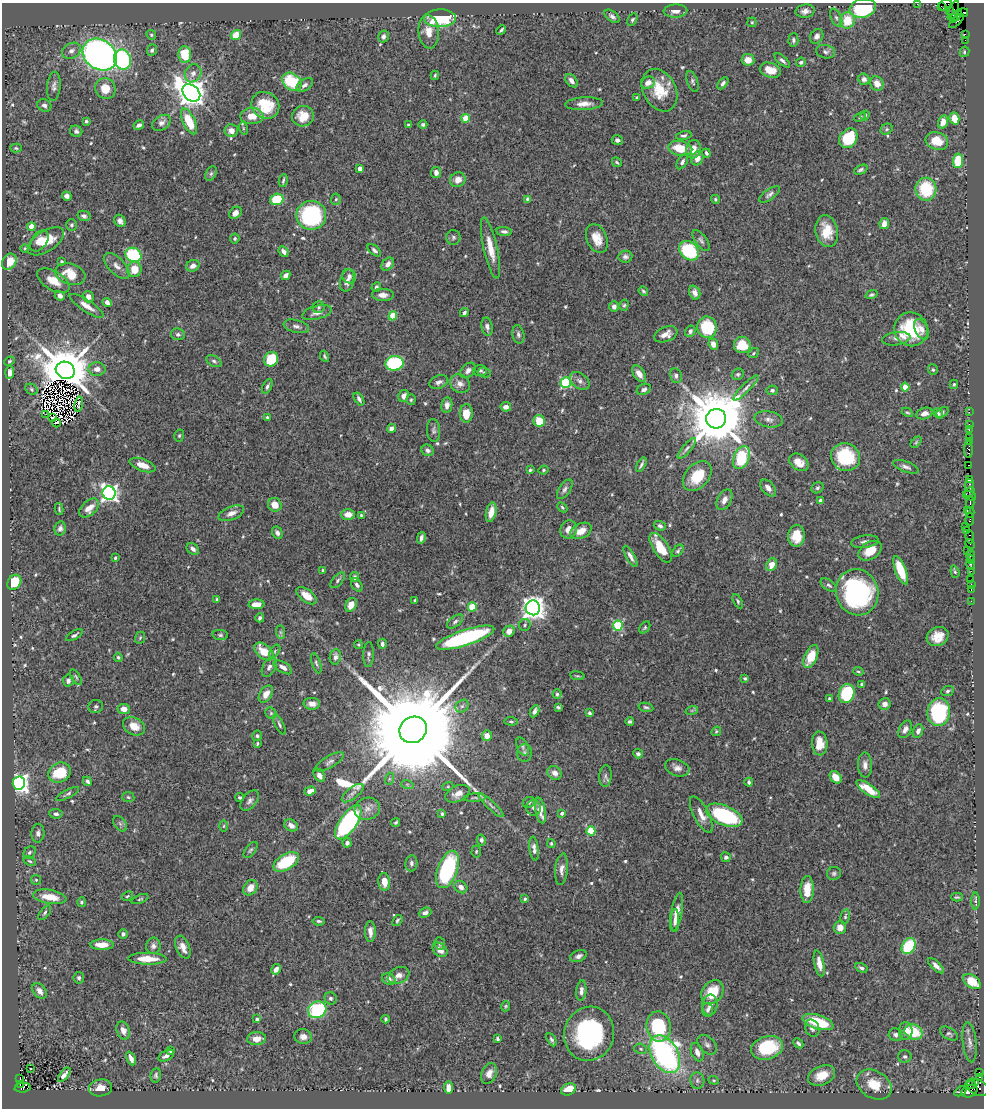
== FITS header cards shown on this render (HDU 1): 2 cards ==
NAXIS1  =                  982
NAXIS2  =                 1106

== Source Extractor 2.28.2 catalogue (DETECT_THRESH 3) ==
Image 982 x 1106 px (HDU 1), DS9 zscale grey, 1 PNG px = 1 image px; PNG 986 x 1110 px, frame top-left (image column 1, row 1106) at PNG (2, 3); each listed source drawn as its Kron ellipse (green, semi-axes under 4 px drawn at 4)
Background 0.899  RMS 0.019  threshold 0.0557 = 3 sigma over >= 5 px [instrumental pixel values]
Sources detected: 600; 3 with non-positive FLUX_AUTO (blend fragments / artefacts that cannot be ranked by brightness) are neither listed nor drawn; of the other 597, the 500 brightest by FLUX_AUTO listed and drawn (97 fainter detections omitted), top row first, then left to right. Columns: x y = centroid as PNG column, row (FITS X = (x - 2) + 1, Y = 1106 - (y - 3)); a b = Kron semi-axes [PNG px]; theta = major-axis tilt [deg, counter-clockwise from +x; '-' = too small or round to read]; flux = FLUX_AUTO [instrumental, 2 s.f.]
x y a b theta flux
917 4 2 2 - 17
945 5 6 5 - 65
941 6 3 3 - 9.5
863 8 13 9 12 110
949 10 2 2 - 46
953 10 10 3 67 140
675 11 12 6 3 8.5
805 11 9 6 8 7.5
963 13 5 3 - 250
957 15 7 3 50 1100
612 16 9 5 -39 4.1
440 18 16 9 0 89
836 18 9 5 -65 3.8
953 18 4 2 - 670
632 20 7 4 62 2.5
847 20 8 7 - 31
956 21 9 3 43 290
752 22 4 4 - 1.6
501 30 5 3 - 2.3
429 32 17 10 -83 15
965 34 4 2 - 69
151 35 5 4 - 1.8
236 35 5 4 - 21
383 36 6 5 - 4.1
817 36 8 6 57 5.2
793 40 7 5 88 2.9
965 40 2 2 - 6.2
152 50 6 5 - 2.8
71 51 10 7 30 5.8
825 52 10 6 -12 3.8
964 52 5 4 - 2
100 55 18 14 -37 920
185 55 8 6 -87 38
123 60 10 8 -71 130
748 60 6 6 - 12
782 60 9 4 -42 3.6
801 62 5 4 - 2.3
770 70 11 7 -16 15
193 73 9 8 - 6.7
435 75 4 3 - 1.7
864 79 6 5 - 4.9
571 81 8 5 -51 6
692 81 11 5 -70 3.2
292 82 11 8 -42 55
648 83 7 5 23 8.7
723 83 7 4 50 4
877 84 7 6 - 11
305 85 9 5 33 4.2
54 86 14 7 85 5.6
105 89 10 10 - 20
660 90 22 16 -62 36
191 93 10 7 -43 1900
637 97 3 3 - 1.6
584 104 19 6 4 11
44 105 7 6 - 4.3
265 105 14 13 - 45
865 115 5 4 - 1.9
252 116 11 8 3 17
303 116 11 10 - 20
860 117 6 4 22 1.9
466 118 4 4 - 37
954 118 6 5 - 17
86 121 4 3 - 2
189 121 14 6 -65 39
943 122 7 5 73 10
161 123 10 7 33 5.7
139 125 5 4 - 4.5
408 125 4 3 - 1.6
423 125 4 4 - 2.9
243 128 6 4 -73 1.7
887 129 6 5 - 2.2
76 131 6 5 - 3.7
231 131 7 6 - 8.5
684 136 8 4 13 2.6
848 138 10 8 53 56
617 140 5 5 - 4.3
937 141 11 8 -18 23
16 148 6 4 -3 1.9
680 148 12 7 -11 27
693 149 9 7 78 13
706 153 4 3 - 2.9
697 158 7 5 65 8.4
958 161 7 5 85 53
617 162 5 3 - 1.8
682 162 8 4 59 4
360 169 4 4 - 10
861 170 7 4 23 2.9
436 172 5 5 - 5.7
211 174 8 5 62 2.8
283 180 6 3 77 2.2
458 180 8 7 - 10
926 189 11 10 - 57
769 194 12 5 36 4.3
67 196 5 4 - 4.8
277 199 7 5 20 51
336 199 5 5 - 2
528 199 4 4 - 8.3
715 199 4 4 - 1.9
235 213 7 5 40 7.2
311 215 15 14 - 140
84 216 6 5 - 3.4
120 221 6 5 - 5.4
884 224 5 5 - 8.6
71 225 6 5 - 2.8
31 227 4 4 - 14
827 231 16 11 -80 25
504 232 8 4 -8 3.5
453 237 7 7 - 3
235 239 5 5 - 2.3
597 239 15 10 -68 16
701 240 12 5 -54 3.8
39 241 12 7 54 13
46 241 20 10 33 28
25 248 4 4 - 1.7
490 248 31 7 -77 22
374 250 8 4 -40 3.4
283 251 6 4 -49 5.9
689 251 11 8 -41 79
133 255 8 7 - 86
625 257 7 6 - 3.6
9 262 9 6 57 25
62 262 4 3 - 2.3
388 264 7 5 51 8.2
117 266 16 8 -45 8.7
193 266 7 5 27 7.3
134 269 8 7 - 20
70 274 15 10 -18 30
286 275 5 4 - 6.2
349 276 7 6 - 4.6
53 281 18 9 -31 20
347 281 11 7 74 7.3
376 287 5 4 - 3.4
643 291 5 4 - 1.9
695 293 7 5 -69 6.5
383 295 11 6 -2 8.4
871 295 6 4 20 2.3
60 296 5 4 - 6.9
88 297 6 5 - 6.9
107 302 5 4 - 5.9
624 305 6 4 72 2
86 306 20 5 -33 12
319 307 6 5 - 2.4
614 307 5 5 - 5.6
317 312 15 6 15 8.4
464 313 4 3 - 3.6
393 316 4 4 - 37
296 326 13 6 -14 5.1
487 327 9 5 -80 5.2
707 327 11 9 -79 63
911 329 17 16 - 69
921 329 11 6 -64 7
690 331 6 5 - 4.4
178 334 7 6 - 3.6
518 334 9 6 -78 3.5
666 334 12 7 21 9.9
896 339 14 6 8 5.4
713 344 5 4 - 9.7
742 345 8 8 - 33
754 353 6 4 39 1.6
324 356 6 3 -62 2
271 359 7 7 - 50
9 361 5 3 - 1.7
214 361 8 5 -30 3.1
394 363 9 7 10 130
97 369 8 6 -1 9.4
65 370 10 8 -26 8200
468 370 9 6 46 5
480 370 7 5 0 2.3
933 370 5 5 - 1.9
484 372 6 5 - 2
10 373 6 4 86 5.3
639 374 9 5 -57 12
738 374 6 5 - 2.2
676 376 7 6 - 4
580 381 11 7 -37 5.7
439 382 9 6 24 5.2
566 383 5 5 - 140
460 384 10 9 - 7.9
954 384 4 3 - 1.6
267 386 8 4 65 3.4
905 387 4 4 - 20
746 388 17 4 45 5.4
31 389 6 5 - 2.4
644 389 7 5 25 3.6
772 390 5 5 - 3.2
404 396 6 5 - 6.6
359 399 7 3 -57 3.8
411 400 5 4 - 1.9
79 404 7 2 80 3.1
447 405 8 5 81 5.3
506 407 5 4 - 6.4
907 412 6 3 -27 1.9
942 412 7 4 32 2.3
969 412 2 2 - 32
466 413 9 6 89 21
938 413 5 4 - 2
46 414 2 2 - 2.2
924 414 8 5 18 8
52 417 2 2 - 1.9
267 418 3 3 - 2.2
716 419 10 10 - 12000
769 419 14 8 -10 7.4
539 421 6 5 - 24
56 423 4 2 - 2.9
969 424 2 2 - 49
391 428 4 4 - 7.3
434 430 11 6 -86 3.8
969 430 3 2 - 44
179 436 6 5 - 1.8
969 437 2 2 - 55
969 441 2 2 - 44
916 442 6 4 46 1.7
687 448 13 4 48 4.5
968 449 8 4 -88 260
427 450 6 5 - 4
846 457 15 13 -31 75
741 458 12 7 66 70
799 462 10 7 -36 13
143 465 13 6 -19 12
641 465 8 2 63 2.9
969 465 3 2 - 80
906 467 13 5 -20 5.1
530 470 4 3 - 2
544 470 5 3 - 1.7
697 476 17 11 48 41
969 480 4 3 - 180
969 486 7 4 77 180
768 488 10 6 -49 6.5
817 488 6 5 - 2.7
565 489 11 5 55 4.1
970 492 6 3 25 99
109 493 7 6 - 530
969 496 7 3 -16 260
724 500 11 7 62 8.7
820 501 3 3 - 4.5
970 503 6 2 90 300
275 505 7 6 - 13
562 507 6 3 -43 1.8
89 508 12 7 42 13
59 509 6 3 -77 1.6
967 511 3 2 - 160
491 512 10 5 78 14
970 512 5 2 - 90
231 513 13 6 21 8.1
348 514 7 5 0 11
361 515 3 3 - 1.6
970 519 7 3 82 240
660 526 6 4 -19 4
966 526 2 2 - 46
60 528 7 5 77 4.4
569 529 9 8 - 11
967 530 2 2 - 69
581 531 11 7 26 13
277 533 6 5 - 4.6
796 536 11 8 87 21
970 537 7 3 -82 160
421 538 6 3 76 3.8
865 542 14 6 8 5.5
970 544 5 2 - 66
661 548 17 7 -57 30
193 549 7 5 -38 4.9
968 550 3 2 - 92
678 551 7 4 54 2.4
870 551 13 8 33 20
971 555 6 4 -89 180
630 556 12 4 -61 5.6
115 558 3 3 - 1.7
971 560 4 3 - 100
771 565 7 5 67 15
971 565 5 3 - 150
323 570 3 3 - 2.3
901 570 15 5 -69 42
971 571 2 2 - 18
955 572 6 4 -73 2.1
354 577 5 4 - 3.6
338 580 9 5 50 3
971 580 3 3 - 140
14 582 8 6 54 36
971 584 2 2 - 15
357 585 7 5 -56 3.7
829 585 9 5 -36 3.2
971 590 3 2 - 65
857 592 23 21 -72 200
307 596 12 6 -36 15
217 599 4 3 - 2.3
415 600 3 3 - 1.7
738 601 8 4 -61 2.1
971 601 2 2 - 16
256 604 8 5 4 13
351 605 7 5 58 14
472 607 4 4 - 41
533 608 7 7 - 1000
260 618 4 4 - 2.9
455 621 9 5 38 3.6
525 625 6 5 - 2.4
618 625 5 4 - 80
645 627 7 4 51 2
509 631 6 5 - 9.9
280 632 7 4 -89 2.5
74 635 9 4 30 3
220 635 8 5 -7 2.5
938 637 11 9 26 16
140 638 6 5 - 2
465 638 30 7 18 180
382 644 5 4 - 4
358 645 4 4 - 1.6
264 651 11 7 -40 25
275 651 7 4 55 2.1
369 654 12 5 88 3.6
811 656 12 6 67 21
118 657 4 4 - 2.1
335 657 7 5 79 6.2
316 663 10 4 -72 3.2
269 667 10 6 62 5.1
283 667 10 5 -31 5.4
858 671 5 3 - 1.8
577 676 7 3 -8 1.7
76 677 9 4 -57 2
745 678 3 3 - 2.1
68 680 6 5 - 4.7
862 684 4 3 - 1.8
948 691 6 5 - 2.6
266 694 9 6 58 11
557 694 5 4 - 2.3
847 694 10 7 70 90
829 699 3 3 - 1.9
312 704 8 6 -3 8.5
885 704 6 5 - 7.8
96 706 7 6 - 2.8
462 706 7 5 42 3
558 707 4 3 - 1.9
646 707 7 4 -12 2.4
124 709 6 5 - 9.7
692 710 6 4 19 1.7
534 711 6 4 62 5
939 712 14 11 84 140
271 713 6 5 - 2
590 713 4 3 - 2.6
511 721 6 4 -5 1.9
630 721 4 3 - 2.8
279 725 11 4 -64 3
134 726 11 8 -28 15
905 729 9 6 61 6
413 730 14 13 - 65000
716 731 5 4 - 1.7
918 731 7 5 67 5
257 736 5 4 - 2.4
487 736 5 5 - 11
820 743 12 7 -86 16
257 744 4 3 - 1.7
522 747 9 5 -67 3.3
525 753 9 7 -89 3.9
638 754 5 4 - 3.2
329 762 16 6 30 4.7
865 765 12 7 -88 7.7
677 768 12 8 -19 7.5
60 773 12 9 26 48
555 773 7 6 - 7.2
319 775 7 5 -58 7.1
605 776 10 6 86 4
836 777 7 5 -51 14
389 779 6 4 72 1.9
87 781 5 4 - 3.5
749 782 4 3 - 2.7
19 783 6 6 - 690
407 784 6 4 -19 1.7
448 786 5 3 - 1.6
868 789 14 5 -34 24
310 791 6 4 18 10
353 793 13 5 38 5.2
68 794 12 4 28 3.1
458 794 13 8 23 9.2
128 797 6 5 - 2.1
240 797 4 3 - 1.9
475 798 11 3 3 2.4
250 801 12 7 50 4.9
529 802 6 5 - 2.1
491 805 16 4 -44 4.6
534 808 8 7 - 4.5
367 809 13 11 19 11
540 810 13 5 -79 11
562 813 4 3 - 3.8
56 814 6 5 - 3.9
442 814 3 3 - 3.2
701 814 20 7 -63 12
724 815 19 9 -23 130
348 822 20 8 56 230
396 822 5 4 - 1.9
120 824 9 5 -53 3.4
291 825 7 5 -32 7.7
224 826 6 4 89 1.6
591 831 4 4 - 49
38 833 9 6 86 4.8
481 840 5 4 - 3.2
347 843 5 4 - 3.4
551 843 4 3 - 1.8
534 849 12 4 -82 5.3
251 850 9 5 53 2.6
476 851 6 4 87 2
29 852 7 5 46 2.7
726 857 5 5 - 3.4
30 861 6 4 -26 2
286 862 14 7 31 63
411 863 8 6 82 3.6
447 869 19 10 70 130
561 869 16 6 84 7.7
834 873 7 6 - 2.9
36 880 5 4 - 1.6
384 882 9 6 -85 16
461 887 7 5 -38 6.7
250 888 8 6 55 14
807 889 13 6 89 20
127 896 6 4 27 1.7
50 897 17 7 -10 25
957 897 6 3 1 1.9
140 899 9 4 21 2
525 899 3 3 - 2.2
976 901 8 4 90 2.3
81 902 5 4 - 2.2
677 912 19 5 79 13
45 913 8 4 50 2.7
425 913 6 5 - 4.9
845 916 7 4 79 2.1
397 920 6 4 52 2.1
675 920 11 3 89 4.3
319 921 6 3 -6 2.4
840 928 6 6 - 9.6
370 932 10 5 -90 7
123 934 4 4 - 3.7
440 943 6 5 - 2.7
102 945 11 5 0 18
153 946 8 7 - 4.6
909 946 8 6 59 86
183 947 12 7 -67 10
440 950 8 6 -44 8.7
578 956 8 5 22 4.5
147 959 19 6 -1 22
819 963 13 5 -78 11
936 966 10 4 -43 6.1
861 968 6 4 -29 3.3
276 969 5 4 - 8.4
398 975 11 8 27 8.6
79 978 6 5 - 2.9
389 979 7 5 -29 5.8
972 982 10 6 -36 29
40 991 8 6 -50 8.9
581 991 10 5 85 7.4
712 992 13 10 54 36
331 998 6 6 - 3.7
710 1005 10 7 83 8
505 1006 5 4 - 1.6
317 1010 9 8 - 98
708 1010 7 5 -84 3.3
257 1019 4 3 - 2.4
386 1019 4 3 - 2.2
818 1022 16 7 -17 58
659 1026 15 12 -81 69
812 1028 9 7 -63 4.7
123 1031 9 6 -67 8.4
906 1031 9 7 -89 8.9
913 1032 9 7 -24 48
589 1034 27 25 72 170
949 1034 10 5 -30 3.1
896 1035 7 6 - 4.1
303 1037 9 7 -6 7.4
257 1039 9 6 4 12
497 1039 4 3 - 2.3
552 1040 7 4 -62 3
970 1042 20 7 -84 7.8
798 1043 6 3 -45 2.9
707 1045 11 7 -45 4.7
767 1048 16 11 17 80
641 1049 6 5 - 2.4
171 1051 4 3 - 2
697 1052 9 6 -68 8.2
665 1054 20 13 -60 330
166 1056 8 5 28 6
905 1057 7 6 - 3.1
131 1058 7 4 -67 8.7
31 1068 3 3 - 2.7
489 1073 11 7 66 9.7
979 1073 4 2 - 160
64 1075 8 4 51 5.8
156 1075 7 5 82 2.7
822 1075 14 9 24 22
980 1077 3 3 - 38
20 1079 3 2 - 34
697 1080 8 7 - 4.3
714 1080 5 4 - 1.6
976 1082 3 2 - 350
972 1084 5 2 - 330
20 1085 4 3 - 370
874 1085 19 13 -30 31
977 1087 12 7 -25 490
23 1088 8 5 6 1300
100 1088 11 8 10 13
449 1088 6 4 -81 12
569 1089 8 5 22 25
960 1091 6 3 32 160
970 1091 8 6 22 670
At the frame edge (FLAGS 8, measured only in part): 2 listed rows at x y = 917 4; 945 5
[97 fainter detections neither listed nor drawn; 3 non-positive-flux detections neither listed nor drawn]